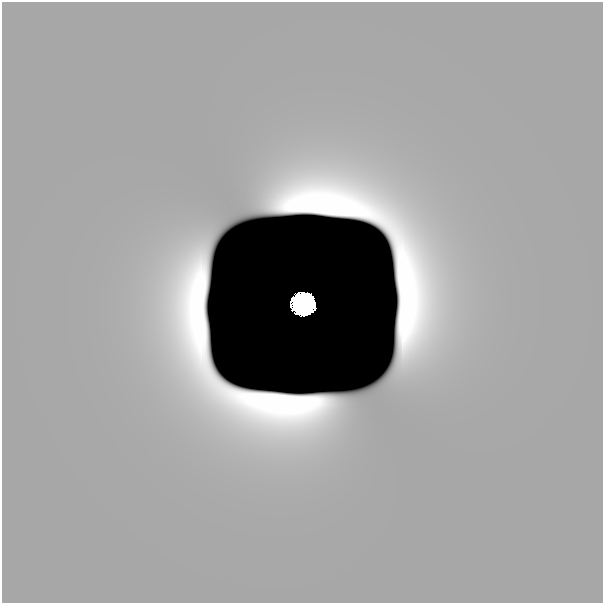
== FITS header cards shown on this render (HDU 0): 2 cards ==
NAXIS1  =                  601
NAXIS2  =                  601

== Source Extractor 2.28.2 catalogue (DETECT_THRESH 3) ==
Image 601 x 601 px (HDU 0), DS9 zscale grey, 1 PNG px = 1 image px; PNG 605 x 605 px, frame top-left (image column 1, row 601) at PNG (2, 2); no overlay
Background 2.73e-13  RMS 1.5e-13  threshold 4.62e-13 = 3 sigma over >= 5 px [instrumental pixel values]
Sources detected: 5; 4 with non-positive FLUX_AUTO (blend fragments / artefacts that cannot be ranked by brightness) are not listed; the other 1 listed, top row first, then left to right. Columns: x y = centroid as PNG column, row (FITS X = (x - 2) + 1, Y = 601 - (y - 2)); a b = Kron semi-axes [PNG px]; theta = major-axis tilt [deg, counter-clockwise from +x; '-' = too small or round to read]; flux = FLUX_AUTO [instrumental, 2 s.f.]
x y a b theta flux
303 304 12 11 - 23
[4 non-positive-flux detections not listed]